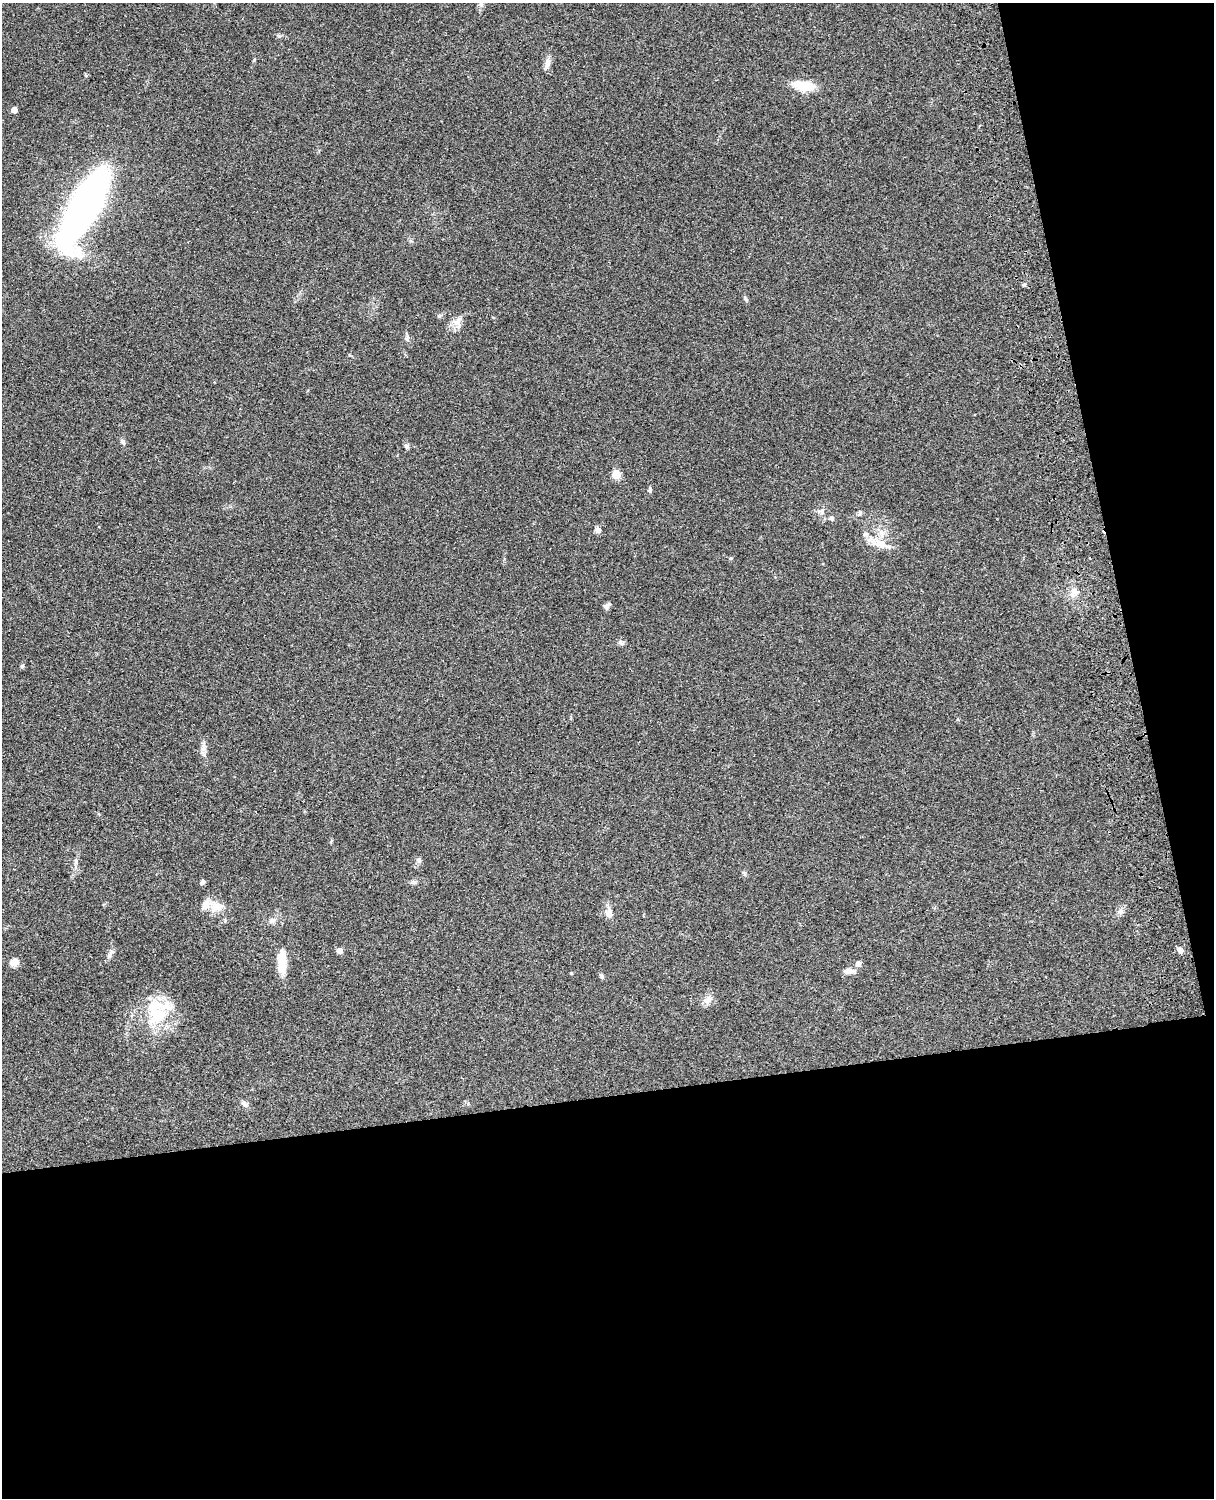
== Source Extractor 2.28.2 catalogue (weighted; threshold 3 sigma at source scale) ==
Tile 12 of 4 x 3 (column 4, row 3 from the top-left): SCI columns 3758-4969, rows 277-1772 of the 5087 x 4926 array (HDU 1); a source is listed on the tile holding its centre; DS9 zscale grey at full resolution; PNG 1216 x 1500 px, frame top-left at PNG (2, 3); no overlay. Shown black and unused: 33% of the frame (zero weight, under 3 of 4 exposures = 6% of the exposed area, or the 3 px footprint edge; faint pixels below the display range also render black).
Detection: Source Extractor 2.28.2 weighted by HDU 2 'WHT'; one run over the whole footprint, this tile lists its part. Background 0.0876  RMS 0.0061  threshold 0.0273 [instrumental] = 3 sigma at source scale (4.5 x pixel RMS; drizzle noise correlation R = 1.50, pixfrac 1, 0.05/0.05 arcsec/px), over >= 5 px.
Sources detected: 45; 4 inside a brighter listed object's ellipse — not listed separately; the other 41 listed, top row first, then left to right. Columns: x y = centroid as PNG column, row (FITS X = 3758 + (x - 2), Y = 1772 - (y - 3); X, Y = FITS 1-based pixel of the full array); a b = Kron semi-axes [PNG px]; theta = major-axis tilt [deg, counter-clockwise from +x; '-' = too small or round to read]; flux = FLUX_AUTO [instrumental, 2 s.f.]
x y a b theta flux
481 4 8 6 -78 1.8
547 63 15 7 80 3.6
803 86 24 9 -9 16
14 110 4 4 - 5.5
85 206 52 15 62 510
1023 285 6 3 70 0.74
745 299 7 4 -70 0.92
457 322 14 12 85 4.8
407 338 10 4 77 1.1
123 442 8 5 -73 1.3
406 446 7 6 - 1.5
616 474 5 5 - 18
650 490 6 5 - 1.2
831 518 5 5 - 1.8
598 530 8 7 - 2.1
880 544 17 11 -16 8.1
1074 592 10 9 - 3.7
606 606 9 7 -49 1.8
621 642 10 5 -11 1.4
22 666 6 5 - 0.86
203 748 11 6 75 2.6
419 860 8 6 -77 1.6
76 861 9 3 -78 1.3
744 873 6 5 - 0.99
203 882 6 5 - 1.5
216 907 19 11 11 7.1
1120 911 9 5 19 1.7
609 913 13 9 87 3.7
273 920 9 7 27 2.3
1180 950 8 7 - 1.8
340 951 5 4 - 4.5
110 954 13 5 57 2
282 961 26 11 -87 12
14 962 9 7 19 5.1
858 964 5 5 - 3.2
849 971 14 6 1 3.7
571 973 4 3 - 0.5
601 976 9 4 -67 1.1
708 1000 14 8 45 3.9
158 1014 28 25 35 29
245 1104 11 6 -38 2
Unlisted compact peaks at least as high as the median listed source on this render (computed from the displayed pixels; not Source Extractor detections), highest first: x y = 731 558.